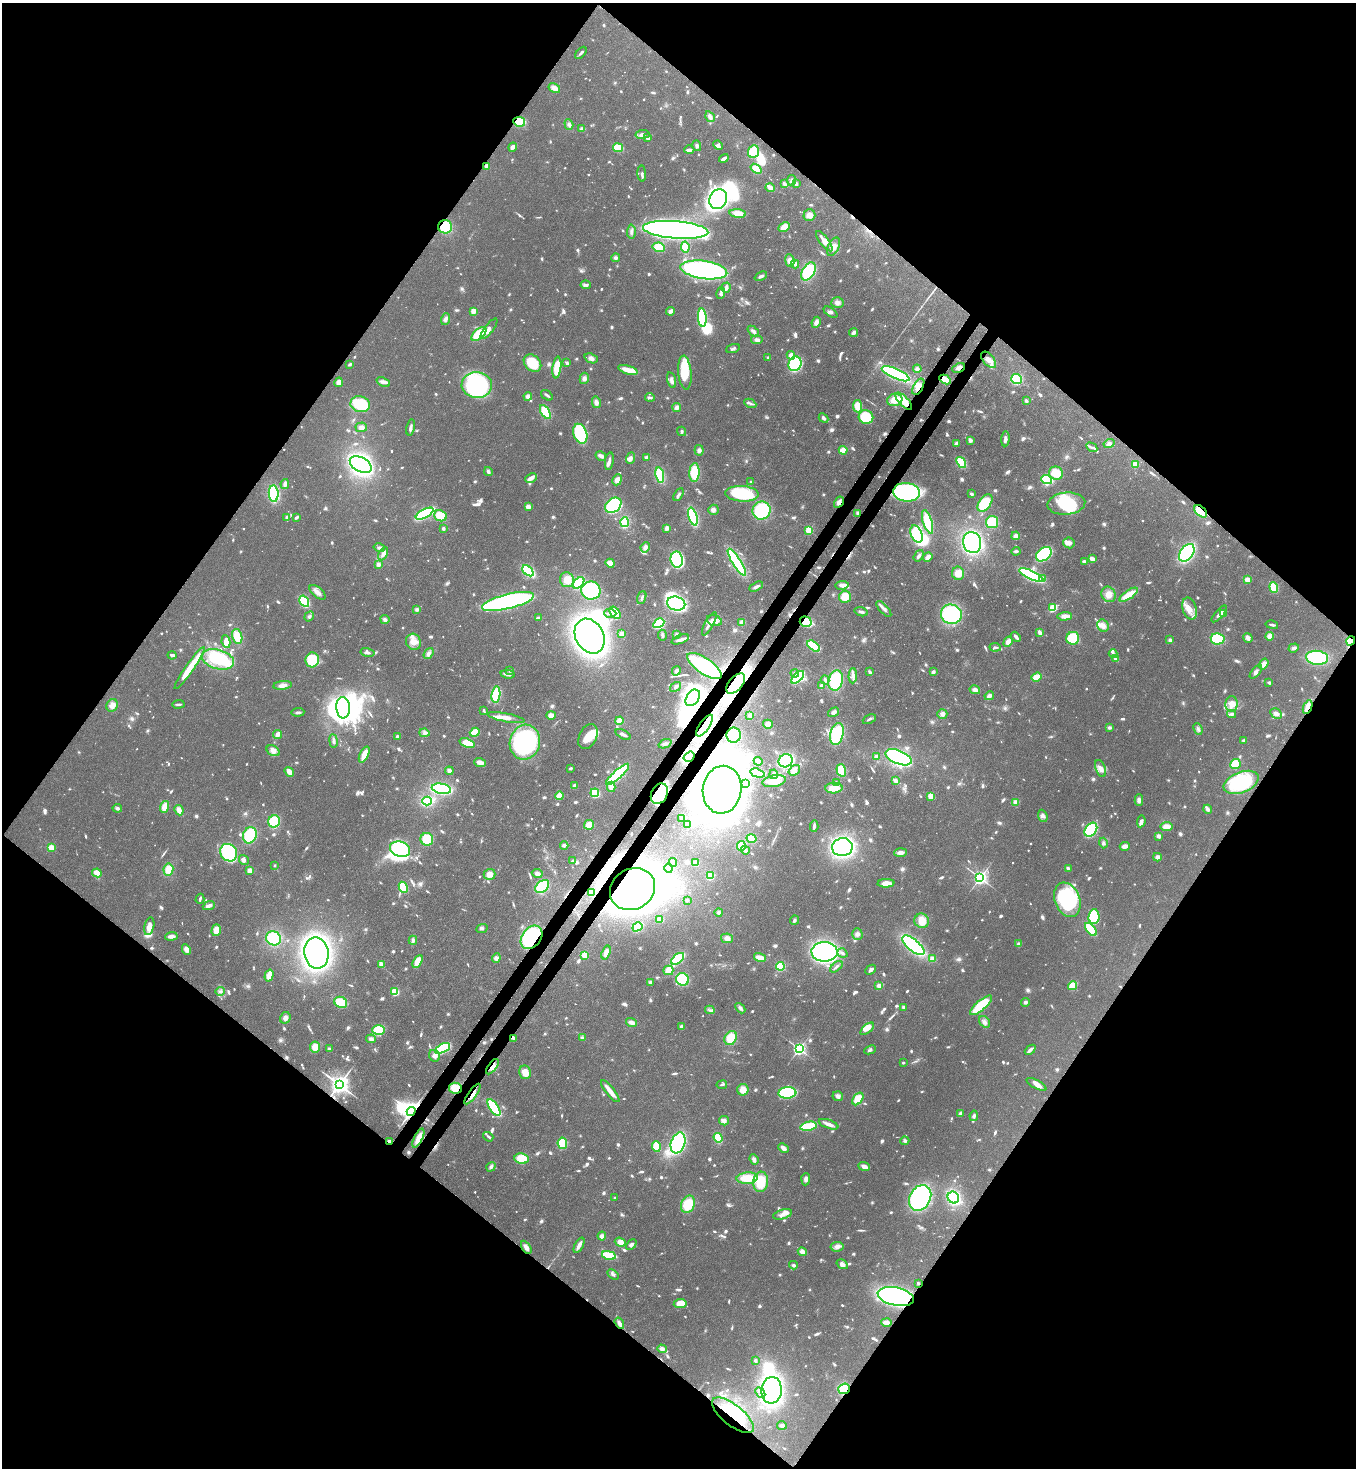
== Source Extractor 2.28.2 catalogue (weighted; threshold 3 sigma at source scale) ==
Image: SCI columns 226-5638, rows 58-5920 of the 6002 x 5979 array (HDU 1 of 3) = the unmasked area's bounding box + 8 px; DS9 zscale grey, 4 x 4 block average (1 PNG px = mean of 4 x 4 image px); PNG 1358 x 1470 px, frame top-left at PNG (2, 3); each listed source drawn as its Kron ellipse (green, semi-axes under 4 px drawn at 4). Shown black and unused: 51% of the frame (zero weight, under 3 of 4 exposures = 7% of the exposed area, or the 3 px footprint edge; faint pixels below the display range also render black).
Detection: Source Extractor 2.28.2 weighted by HDU 2 'WHT'. Background 0.0889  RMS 0.0039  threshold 0.0176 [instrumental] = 3 sigma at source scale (4.5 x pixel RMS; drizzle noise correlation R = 1.50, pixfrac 1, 0.05/0.05 arcsec/px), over >= 5 px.
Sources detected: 1421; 16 too faint to see at this stretch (4 x 4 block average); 30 inside a brighter object's white glare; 5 cosmic-ray / hot-pixel residue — neither listed nor drawn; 26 coinciding with a brighter row at this scale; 78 inside a brighter listed object's ellipse — not listed separately; of the other 1266, all 500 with FLUX_AUTO >= 5.13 (the completeness limit of this list) listed and drawn (766 fainter detections not listed), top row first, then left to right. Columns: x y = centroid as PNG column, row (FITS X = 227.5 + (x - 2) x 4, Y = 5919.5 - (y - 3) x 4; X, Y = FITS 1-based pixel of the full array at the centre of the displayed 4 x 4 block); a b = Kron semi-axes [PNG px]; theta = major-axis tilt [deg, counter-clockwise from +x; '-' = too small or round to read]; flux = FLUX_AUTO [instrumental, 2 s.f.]
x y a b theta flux
581 53 7 2 49 5.2
554 88 6 4 -31 17
710 117 6 4 -58 11
519 122 6 5 - 65
569 124 5 3 - 8.5
582 129 4 3 - 7.1
643 134 7 4 7 9.8
647 138 3 2 - 8.9
718 145 5 4 - 8.2
697 146 5 4 - 6.5
512 147 5 3 - 9.9
618 148 5 3 - 110
689 150 5 3 - 8.9
753 151 6 5 - 69
724 158 5 2 - 10
487 166 2 2 - 49
756 169 6 4 -36 40
642 173 8 3 -85 6.8
791 180 5 3 - 5.5
784 184 4 2 - 11
796 184 3 3 - 5.9
770 188 4 2 - 41
718 199 10 8 64 520
738 213 8 4 -5 29
809 215 6 5 - 18
445 227 7 6 - 75
784 227 6 4 28 33
676 230 33 8 -4 1700
631 232 7 3 88 7.8
824 241 12 4 -53 28
659 247 6 4 -10 40
685 247 6 4 -81 35
834 247 10 5 64 17
616 258 4 4 - 6.8
790 261 6 4 -81 21
795 264 4 4 - 8.7
704 270 23 9 -8 750
809 271 10 6 59 170
761 276 6 3 24 7.4
586 285 5 4 - 7.5
726 288 5 3 - 8.8
721 293 6 3 80 5.5
837 303 6 5 - 10
473 311 2 2 - 82
671 311 4 3 - 15
830 312 8 3 -35 6.6
702 317 9 4 -85 140
446 319 6 4 72 8.4
816 322 6 3 65 13
489 329 12 4 52 18
753 331 6 3 -42 8.2
854 332 5 3 - 7.9
479 334 9 4 42 83
757 340 6 3 -7 9.7
733 349 7 2 19 5.8
791 355 4 4 - 19
768 357 2 2 - 5.8
591 358 7 4 -22 9.7
989 360 10 5 -50 16
532 363 10 7 -44 72
567 363 3 2 - 8.2
350 364 3 2 - 6
795 364 7 6 - 190
557 367 11 3 83 82
959 368 6 4 26 12
917 369 4 4 - 7.6
628 370 10 3 -17 45
685 373 17 6 -85 93
896 374 15 5 -23 410
584 378 6 4 75 9.9
1016 379 5 5 - 110
672 380 8 3 -75 9.3
945 380 6 4 -28 31
339 382 5 4 - 19
383 382 7 3 -23 11
477 385 15 13 -3 390
918 387 9 5 61 21
547 395 6 2 -37 5.7
528 396 4 4 - 12
650 397 5 3 - 5.2
895 400 8 6 14 34
904 401 11 4 -46 46
1026 401 3 3 - 6.1
596 402 5 4 - 12
750 403 6 3 -27 7
360 404 10 8 -13 160
857 406 6 4 -82 36
677 407 4 4 - 9.6
545 412 8 4 -58 68
866 417 7 6 - 98
824 418 5 3 - 6.5
361 427 6 5 - 11
411 427 8 3 77 8.2
682 431 5 3 - 5.3
580 434 10 6 -71 180
1005 439 7 3 86 10
970 441 4 3 - 5.8
956 443 4 3 - 6.1
1109 443 6 4 14 7.7
1092 447 6 3 -31 6.8
699 450 5 4 - 7.8
843 450 4 3 - 43
601 456 5 3 - 16
647 457 4 2 - 9.6
630 458 6 4 71 12
609 461 9 2 81 9.9
961 462 6 3 -52 83
361 464 12 7 -30 590
1135 464 4 3 - 28
488 471 4 3 - 6.4
694 473 9 5 86 92
1056 473 7 6 - 44
660 475 7 4 -80 110
531 478 6 4 22 12
1047 479 5 3 - 180
617 480 6 4 64 14
751 481 2 2 - 8.1
285 484 5 3 - 11
906 492 13 9 -6 520
274 494 8 5 -86 180
742 494 17 7 -3 130
971 494 3 2 - 6
678 495 7 2 58 5.5
839 502 6 3 61 13
985 503 10 6 54 120
1066 504 19 11 5 130
613 505 9 6 38 370
528 507 4 4 - 12
713 510 5 5 - 11
762 511 9 8 - 160
1200 511 7 4 -44 82
858 513 3 3 - 7.1
424 514 10 3 29 250
440 516 6 5 - 65
287 517 3 2 - 16
297 517 3 2 - 8.6
693 517 9 3 -73 190
624 522 5 3 - 140
928 522 12 4 -72 99
992 522 6 6 - 80
443 528 2 2 - 23
667 528 4 3 - 9.1
809 530 2 2 - 170
917 534 9 5 -66 100
1016 536 4 4 - 13
972 543 10 9 - 360
1069 543 6 5 - 12
645 547 5 4 - 11
379 548 6 3 -13 7
1016 551 4 2 - 5.8
1187 553 10 6 55 290
383 554 7 4 65 14
1044 554 9 6 40 250
919 556 6 3 55 7.3
928 557 5 3 - 13
1092 559 4 2 - 20
677 560 8 6 -79 310
1084 561 4 3 - 6.3
737 562 16 4 -58 340
610 563 5 4 - 20
378 564 2 2 - 46
528 571 6 4 -43 120
958 573 7 6 - 28
1031 575 13 4 -25 450
1042 578 2 2 - 26
1247 579 4 3 - 19
567 580 7 7 - 36
579 583 7 4 45 110
842 585 6 4 8 15
756 587 7 3 27 8.2
1274 587 5 4 - 77
591 591 10 9 - 210
317 592 9 5 -39 16
1109 594 8 7 - 23
1129 595 11 3 33 65
845 597 6 6 - 43
642 598 7 2 71 5.9
304 601 6 3 -58 170
508 601 27 7 14 700
676 604 9 7 -12 350
1053 608 4 3 - 72
417 609 4 4 - 5.9
884 609 10 3 -47 13
1189 609 11 7 -73 25
861 612 7 3 -16 6.8
610 613 6 2 -2 6.5
615 613 7 4 -48 36
951 614 10 9 - 230
1219 614 10 2 49 12
1223 614 4 3 - 12
309 616 5 3 - 5.7
1065 616 7 4 3 15
538 618 4 2 - 9.4
385 620 5 3 - 7.7
714 621 8 5 -19 15
742 622 4 4 - 11
806 622 6 5 - 200
659 623 6 4 31 200
709 624 13 3 61 14
1272 625 6 2 -13 5.7
1103 626 6 5 - 13
1040 632 4 2 - 12
621 634 2 2 - 67
662 635 5 3 - 6.6
677 635 4 3 - 6.3
237 636 7 5 -75 47
590 636 18 14 -61 1100
1270 636 4 4 - 20
1016 637 5 2 - 11
1073 638 6 6 - 120
1248 638 5 4 - 12
680 639 9 2 20 12
1218 639 7 5 -9 130
1170 640 4 3 - 5.4
226 641 6 4 -81 16
1351 641 5 4 - 84
413 642 8 7 - 32
1008 642 5 3 - 18
814 646 7 3 -37 100
995 647 6 3 -7 5.9
1294 648 5 3 - 8.1
367 652 7 3 -12 8.7
429 653 6 4 53 8.6
1113 654 4 3 - 6.8
172 655 4 2 - 7.8
1317 658 11 7 -6 220
218 659 16 9 -16 190
1115 659 4 2 - 7.6
312 660 7 6 - 98
1264 664 6 4 55 15
704 666 20 7 -34 240
190 668 25 4 55 70
510 670 3 2 - 6.6
676 671 5 4 - 6.4
870 672 3 2 - 8.1
933 672 3 3 - 6.3
1256 672 8 4 49 9.3
795 673 4 3 - 6.9
508 674 7 2 -7 11
853 676 7 4 88 11
798 677 8 3 45 140
1037 677 5 3 - 43
825 680 4 3 - 5.5
836 681 10 7 76 140
1269 682 3 2 - 6.3
736 683 12 6 49 650
283 685 9 4 7 16
821 685 3 3 - 6
676 687 6 3 37 7.2
975 690 5 4 - 11
496 695 8 4 83 74
989 696 5 3 - 12
693 698 9 6 55 340
178 704 6 2 2 5.4
1231 704 8 6 87 23
112 705 6 5 - 19
1308 707 7 3 68 38
343 708 10 7 -86 550
484 711 3 2 - 5.9
298 712 6 3 6 6.2
834 712 6 3 32 11
942 714 5 5 - 12
1231 714 4 3 - 5.5
1276 714 6 4 -31 11
551 715 4 3 - 16
750 715 3 3 - 11
506 718 19 4 -11 24
869 719 7 2 26 5.6
619 721 4 3 - 25
768 724 5 4 - 18
705 725 13 5 56 77
1109 728 4 3 - 6.6
1198 729 6 3 -67 6.4
475 732 5 4 - 47
424 733 5 4 - 7.6
623 734 8 2 -28 9
837 734 11 6 76 180
277 735 4 3 - 20
734 735 7 7 - 84
588 736 13 8 64 49
397 737 3 3 - 6.1
334 741 6 3 -81 6.3
1244 741 3 3 - 6.7
525 742 18 15 76 320
467 743 8 4 -19 43
665 744 7 3 21 8.4
273 751 7 5 -30 12
364 755 9 3 64 45
876 756 2 2 - 39
689 757 6 4 34 220
898 757 14 6 -22 420
758 761 4 3 - 8.7
786 761 7 6 - 260
480 762 6 3 -18 17
1235 764 5 5 - 61
570 768 3 2 - 5.7
1101 769 9 5 -71 16
794 770 6 4 38 14
841 770 6 4 -71 62
449 771 4 3 - 14
289 772 5 3 - 25
757 773 7 3 -15 95
617 774 15 3 42 400
774 774 5 4 - 6.5
774 781 12 5 11 30
896 781 2 2 - 17
1241 782 18 10 21 220
746 783 3 3 - 5.1
836 783 4 3 - 7
575 786 4 3 - 11
611 787 5 4 - 15
834 788 8 5 2 41
441 789 10 5 -10 250
722 790 24 19 82 1600
595 793 4 3 - 110
659 794 11 8 64 280
559 796 4 3 - 30
931 796 3 3 - 38
1139 800 6 4 -90 9.4
427 801 4 3 - 160
1016 802 4 4 - 15
165 807 6 3 72 39
117 808 4 4 - 6.2
1208 809 4 4 - 6.6
179 810 5 4 - 18
1043 816 6 4 -70 9.3
682 818 3 3 - 7.8
274 821 6 5 - 100
1141 821 6 3 80 12
687 824 3 3 - 23
589 825 5 4 - 35
814 826 6 3 85 7
1166 827 6 4 6 18
1091 830 8 5 54 250
250 835 8 6 68 140
1159 836 4 3 - 7.4
751 838 5 3 - 50
427 839 6 6 - 78
1104 843 5 4 - 5.8
564 845 4 3 - 6
741 846 5 3 - 63
1125 846 5 3 - 19
51 847 2 2 - 37
842 847 10 9 - 460
400 849 10 7 -18 280
745 850 4 4 - 7.5
229 853 9 8 - 210
900 853 6 3 4 14
1157 857 4 3 - 11
244 860 5 4 - 7.7
572 861 2 2 - 17
673 862 4 3 - 7.4
696 863 3 3 - 31
275 865 2 2 - 12
669 868 4 3 - 7.7
1068 868 4 3 - 5.5
168 869 6 5 - 38
250 870 3 3 - 15
97 873 5 4 - 26
537 873 5 3 - 9.5
489 874 6 5 - 18
710 875 4 3 - 96
980 878 3 3 - 980
886 883 8 3 3 29
542 886 8 5 39 110
403 887 6 4 -62 89
632 889 23 20 31 1600
591 893 4 3 - 14
200 899 5 2 - 5.7
687 900 3 3 - 5.7
1067 900 18 12 -68 240
209 906 6 3 23 10
719 912 4 4 - 5.9
1094 917 7 5 84 120
660 920 2 2 - 41
794 920 4 3 - 5.6
922 921 7 7 - 32
149 926 9 4 76 25
637 927 5 3 - 130
482 928 6 3 25 5.5
1091 929 7 3 -52 99
216 930 6 4 73 26
857 934 6 5 - 9.8
171 936 6 3 5 15
531 937 13 9 52 310
274 938 7 7 - 110
727 938 6 5 - 14
413 940 4 3 - 6.4
1019 944 3 3 - 8.4
913 945 13 5 -40 330
186 949 5 4 - 14
606 952 7 3 71 18
824 952 13 10 -2 740
316 953 16 12 -80 790
842 953 5 2 - 6.5
585 955 3 2 - 54
496 958 5 4 - 9.1
760 958 6 3 -15 28
678 959 8 3 39 140
933 959 2 2 - 80
418 962 7 4 58 39
381 964 2 2 - 40
780 966 4 4 - 82
836 967 7 2 39 7.6
668 970 5 4 - 29
871 970 6 2 44 8.3
269 976 6 3 73 34
682 979 6 6 - 120
650 982 4 3 - 6.8
879 986 2 2 - 55
1073 986 5 4 - 42
220 991 4 3 - 6.1
395 992 3 3 - 58
341 1002 7 5 -29 61
1025 1002 4 3 - 6.1
981 1005 14 5 41 140
740 1008 6 3 -47 7.7
904 1008 3 3 - 6.8
710 1010 5 3 - 5.4
285 1018 6 5 - 12
632 1022 6 4 -17 13
984 1022 6 5 - 9.9
681 1027 3 3 - 7.5
867 1029 8 2 40 14
379 1030 6 5 - 76
514 1038 3 3 - 7.2
582 1038 4 2 - 8.3
731 1038 7 6 - 68
371 1039 5 3 - 9.2
315 1047 5 5 - 28
442 1048 8 4 28 200
329 1049 3 3 - 5.4
799 1049 3 2 - 620
870 1050 6 3 25 5.2
1030 1050 6 2 41 10
434 1056 6 5 - 11
903 1063 2 2 - 9.1
492 1067 9 4 54 16
525 1072 7 5 -77 28
339 1084 4 3 - 1900
1036 1084 11 3 -29 17
722 1085 5 2 - 5.3
455 1088 6 5 - 46
743 1090 6 5 - 27
610 1091 13 3 -51 32
787 1093 9 5 4 170
472 1094 12 2 55 13
838 1096 5 4 - 12
858 1099 7 4 53 46
494 1108 9 4 -56 160
411 1111 4 3 - 1600
960 1114 3 3 - 8.8
974 1116 5 4 - 6.3
724 1121 5 4 - 11
829 1124 10 3 -19 15
808 1126 8 3 12 190
488 1137 5 2 - 5.4
418 1138 10 3 64 32
718 1138 5 4 - 46
389 1141 2 2 - 14
905 1141 4 3 - 6.4
562 1143 6 4 -82 96
678 1143 11 7 71 380
656 1146 5 3 - 74
783 1148 6 3 -43 14
522 1159 7 5 -9 60
754 1159 5 4 - 9.4
491 1167 5 4 - 6.7
864 1167 6 3 -24 16
747 1178 10 6 4 60
806 1179 6 3 85 9.6
761 1182 10 7 82 81
615 1198 2 2 - 13
920 1198 13 10 61 420
953 1198 6 5 - 200
688 1204 9 6 66 75
783 1214 10 4 16 16
602 1236 4 4 - 10
620 1242 5 4 - 22
579 1245 8 2 62 17
631 1245 6 3 43 8.3
526 1247 7 3 -57 15
837 1247 6 5 - 14
802 1252 4 3 - 15
609 1255 7 3 -12 180
842 1264 6 4 -33 13
793 1265 4 3 - 5.3
613 1274 6 3 -33 7.4
918 1283 2 2 - 6.3
896 1296 18 9 -12 790
680 1304 6 4 7 48
619 1323 6 2 -56 16
886 1323 5 3 - 20
662 1349 5 4 - 12
755 1360 3 3 - 6.1
844 1389 6 5 - 53
772 1390 13 10 84 640
760 1393 6 2 -50 6.1
733 1415 25 10 -39 95
782 1425 5 3 - 8.2
Overlapping masked pixels (flux is a lower limit): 34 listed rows (the first 20) at x y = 519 122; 487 166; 445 227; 959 368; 945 380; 918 387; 904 401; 906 492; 839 502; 1200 511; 806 622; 1351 641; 736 683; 693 698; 1308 707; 705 725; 689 757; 722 790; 659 794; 632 889
Diffuse or blended objects may show on this block-average render without a row.